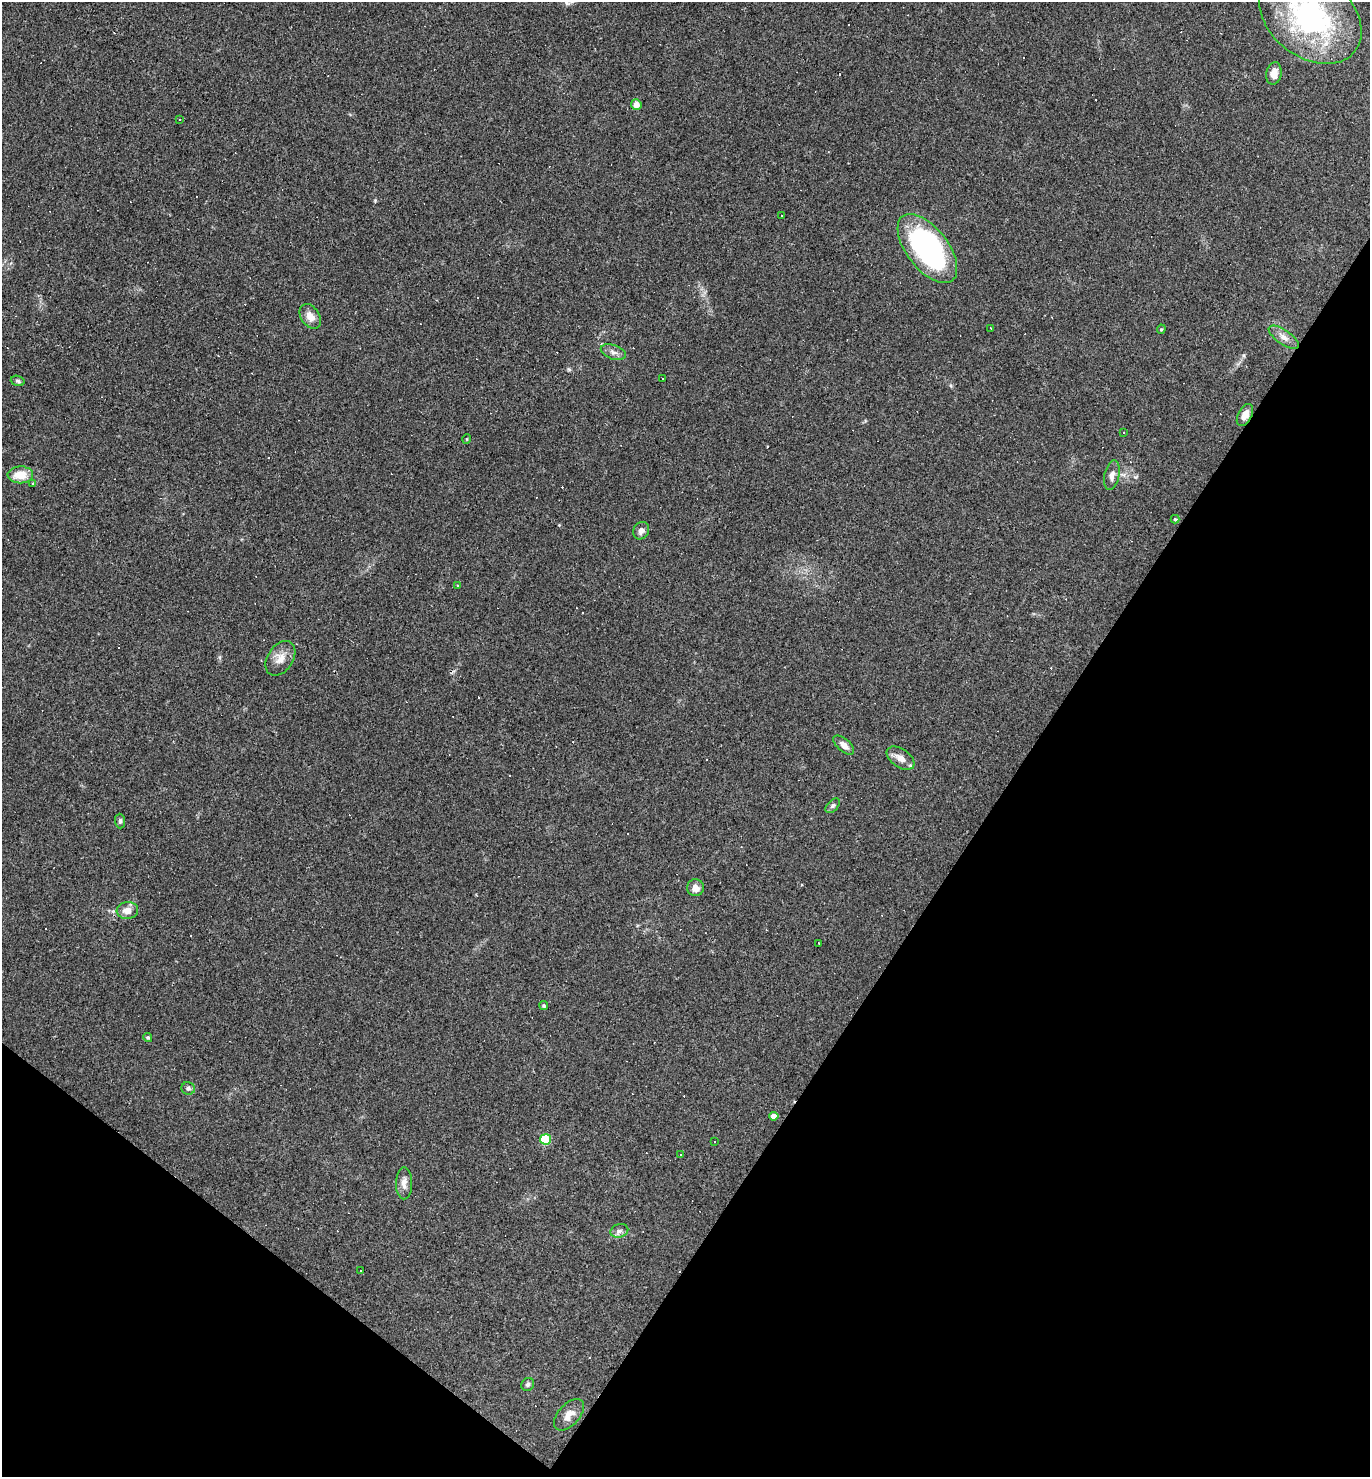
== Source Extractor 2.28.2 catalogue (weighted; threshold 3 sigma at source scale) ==
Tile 15 of 4 x 4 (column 3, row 4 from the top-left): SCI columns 2883-4250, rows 1-1475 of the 5906 x 5901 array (HDU 1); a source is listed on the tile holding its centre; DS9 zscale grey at full resolution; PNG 1372 x 1479 px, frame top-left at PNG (2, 2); each listed source drawn as its Kron ellipse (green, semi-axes under 4 px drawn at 4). Shown black and unused: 31% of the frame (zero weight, under 3 of 4 exposures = <1% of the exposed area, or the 3 px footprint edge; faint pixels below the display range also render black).
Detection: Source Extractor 2.28.2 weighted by HDU 2 'WHT'; one run over the whole footprint, this tile lists its part. Background 0.0579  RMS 0.0069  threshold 0.0309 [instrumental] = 3 sigma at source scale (4.5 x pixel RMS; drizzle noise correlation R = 1.50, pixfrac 1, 0.05/0.05 arcsec/px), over >= 5 px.
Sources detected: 74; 32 cosmic-ray / hot-pixel residue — neither listed nor drawn; the other 42 listed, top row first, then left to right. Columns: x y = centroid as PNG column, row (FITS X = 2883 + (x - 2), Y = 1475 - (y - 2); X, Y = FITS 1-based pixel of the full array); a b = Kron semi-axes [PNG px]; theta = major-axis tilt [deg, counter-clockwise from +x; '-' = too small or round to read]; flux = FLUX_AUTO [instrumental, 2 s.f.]
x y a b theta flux
1310 17 57 40 -38 130
1274 73 11 7 79 5.6
636 105 5 5 - 5.6
180 119 3 3 - 0.68
781 215 3 3 - 1.5
927 248 41 20 -52 140
310 316 14 9 -57 6.1
991 328 3 2 - 0.82
1161 329 5 4 - 0.75
1284 337 17 7 -34 4.8
613 352 13 7 -19 3.2
662 378 3 3 - 1.5
18 381 7 5 -17 1.2
1245 415 12 6 63 5.2
1123 432 3 3 - 1.2
467 439 5 3 - 0.55
20 475 12 8 1 11
1112 475 15 7 79 4.1
33 484 3 3 - 11
1175 519 4 4 - 0.8
641 531 9 7 60 3.3
457 585 3 3 - 0.61
280 658 19 12 56 7.6
844 745 12 6 -41 3.8
900 758 16 9 -35 6.4
833 806 9 5 45 1.5
120 821 7 5 -89 1.3
695 888 8 8 - 4.9
127 911 11 8 5 5.9
819 943 3 2 - 0.95
544 1006 4 4 - 1
148 1038 4 4 - 1.1
188 1088 7 6 - 1.9
774 1116 5 4 - 3.9
545 1139 5 5 - 32
715 1142 2 2 - 0.59
681 1154 3 2 - 0.47
404 1183 16 8 89 4.8
619 1231 9 6 16 2.5
360 1271 3 2 - 1
528 1384 7 6 - 1.5
569 1415 19 10 47 5.9
Isophote crosses this tile's border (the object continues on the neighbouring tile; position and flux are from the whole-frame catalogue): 1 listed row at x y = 1310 17